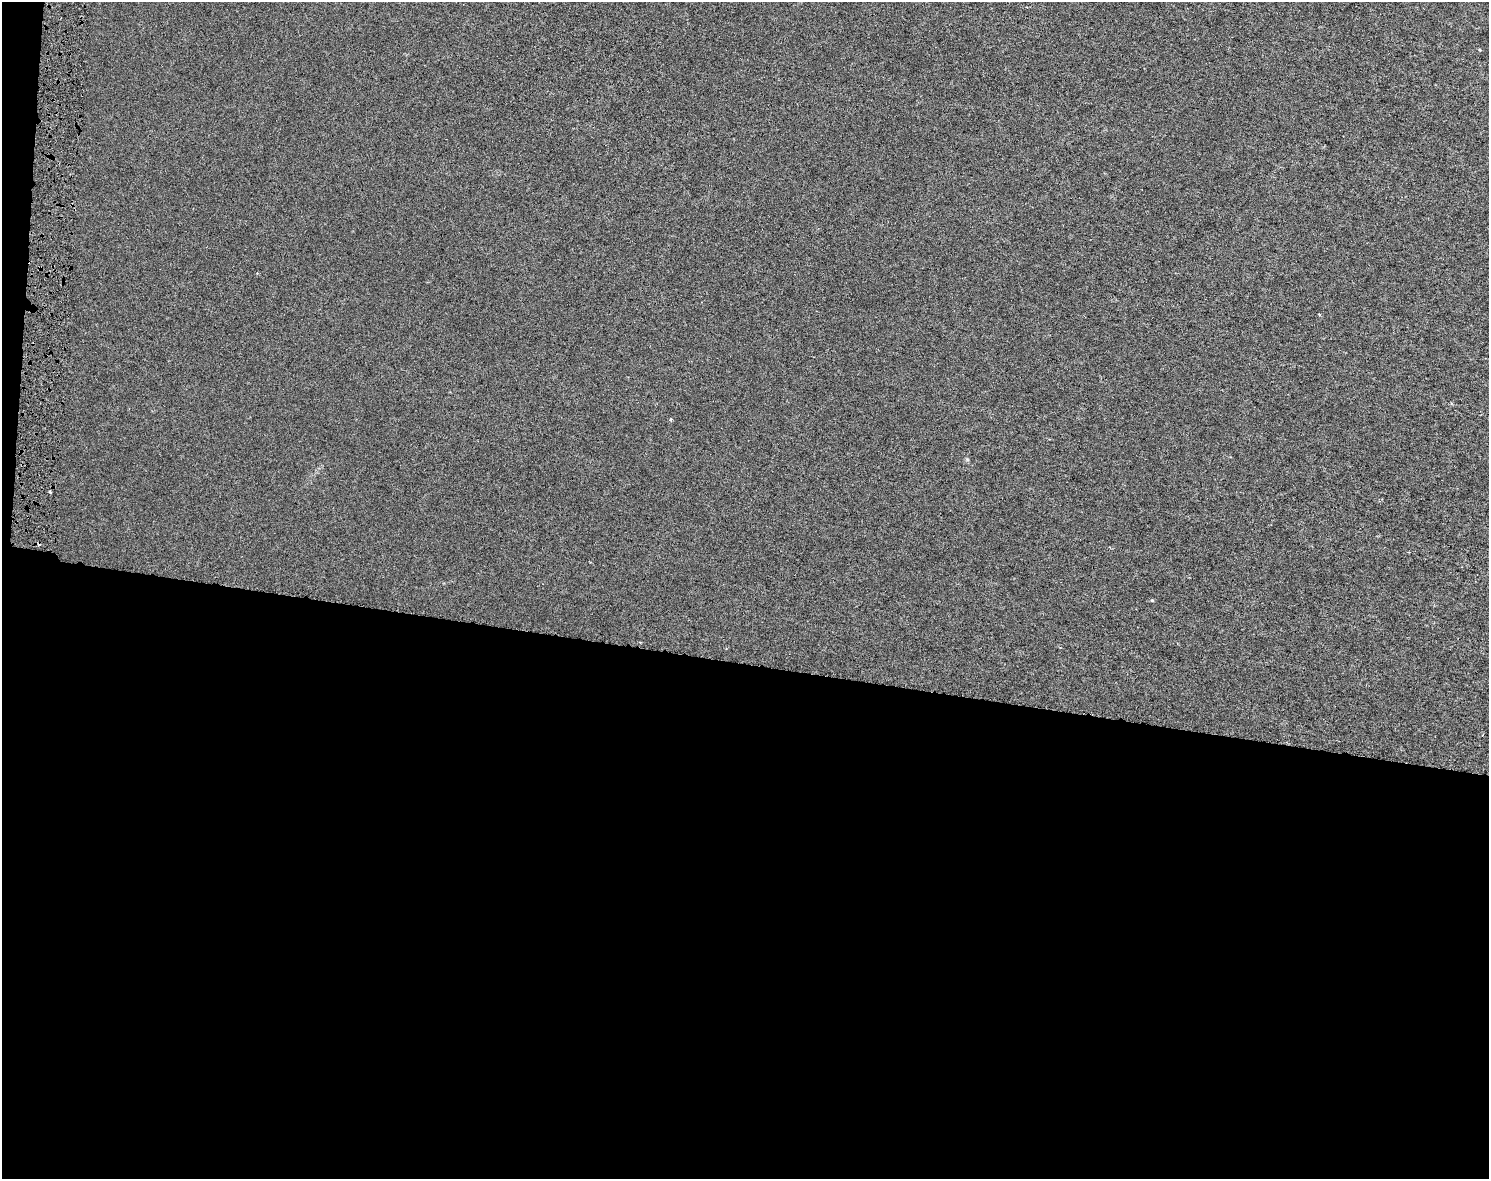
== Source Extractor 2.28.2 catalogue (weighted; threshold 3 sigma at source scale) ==
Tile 10 of 3 x 4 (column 1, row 4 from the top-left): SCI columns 286-1772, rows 1-1177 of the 4975 x 4717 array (HDU 1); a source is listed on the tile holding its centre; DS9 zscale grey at full resolution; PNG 1491 x 1181 px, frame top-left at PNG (2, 2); no overlay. Shown black and unused: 45% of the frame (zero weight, under 3 of 6 exposures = <1% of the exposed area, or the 3 px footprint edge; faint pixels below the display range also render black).
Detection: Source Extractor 2.28.2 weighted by HDU 2 'WHT'; one run over the whole footprint, this tile lists its part. Background -2.74e-05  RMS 0.0023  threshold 0.00955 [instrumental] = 3 sigma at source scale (4.09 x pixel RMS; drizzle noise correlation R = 1.36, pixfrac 0.8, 0.0396/0.0396 arcsec/px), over >= 5 px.
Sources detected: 5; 1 cosmic-ray / hot-pixel residue — not listed; the other 4 listed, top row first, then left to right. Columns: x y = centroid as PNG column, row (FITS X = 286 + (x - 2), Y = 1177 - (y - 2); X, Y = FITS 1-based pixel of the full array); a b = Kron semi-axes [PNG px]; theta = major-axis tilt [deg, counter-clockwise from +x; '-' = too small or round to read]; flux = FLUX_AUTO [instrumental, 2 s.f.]
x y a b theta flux
1480 50 4 3 - 0.17
1319 314 4 3 - 0.2
50 492 3 3 - 0.34
1152 600 4 4 - 0.24